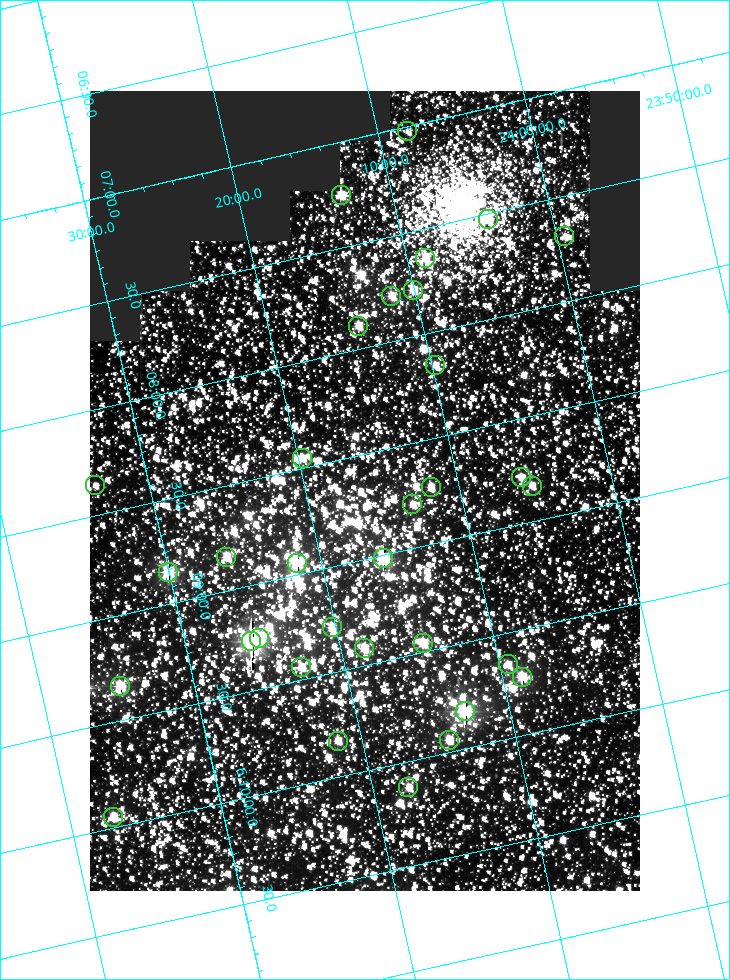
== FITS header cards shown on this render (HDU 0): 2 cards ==
NAXIS1  =                  550
NAXIS2  =                  800

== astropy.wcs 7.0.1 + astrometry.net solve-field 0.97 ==
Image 550 x 800 px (HDU 0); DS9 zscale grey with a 90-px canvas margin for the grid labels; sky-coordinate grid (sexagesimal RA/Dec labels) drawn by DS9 from the SOLVED WCS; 33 Tycho-2 reference stars matched to detected sources circled (green)
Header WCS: RA---TAN/DEC--TAN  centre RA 06:08:40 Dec +24:16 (92.17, +24.27 deg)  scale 3.97 arcsec/px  FOV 36.4' x 53.0'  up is -103 deg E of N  parity normal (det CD < 0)
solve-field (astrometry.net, Tycho-2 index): VERIFIED the header's WCS against the Tycho-2 star catalogue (verified at 3 index scales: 18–31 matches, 0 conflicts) and refined it, rather than solving blind
Solved WCS: RA---TAN-SIP/DEC--TAN-SIP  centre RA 06:08:40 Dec +24:16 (92.17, +24.27 deg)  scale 3.98 arcsec/px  FOV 36.5' x 53.0'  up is -103 deg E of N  parity normal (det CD < 0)
The solver's refit moves the header's centre by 0.11 arcsec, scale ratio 1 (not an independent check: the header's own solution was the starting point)
Tycho-2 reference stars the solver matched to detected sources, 33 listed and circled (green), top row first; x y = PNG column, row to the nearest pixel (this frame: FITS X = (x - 90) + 1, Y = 800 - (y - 91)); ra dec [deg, ICRS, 3 dp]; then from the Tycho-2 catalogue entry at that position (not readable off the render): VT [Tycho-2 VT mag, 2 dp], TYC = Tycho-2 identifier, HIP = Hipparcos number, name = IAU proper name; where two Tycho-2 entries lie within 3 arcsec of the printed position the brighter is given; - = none
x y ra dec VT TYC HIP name
407 131 91.756 +24.135 11.55 1864-383-1 - -
341 195 91.813 +24.222 9.50 1864-951-1 - -
488 219 91.882 +24.069 10.67 1864-1197-1 - -
564 236 91.922 +23.991 11.04 1864-773-1 - -
425 258 91.910 +24.147 9.81 1864-677-1 - -
413 290 91.945 +24.168 9.83 1864-545-1 - -
391 296 91.946 +24.193 9.49 1864-879-1 - -
358 326 91.972 +24.235 9.87 1864-607-1 - -
435 365 92.040 +24.163 9.97 1864-387-1 - -
302 458 92.113 +24.329 10.09 1877-692-1 - -
521 477 92.195 +24.097 9.91 1877-1306-1 - -
95 485 92.090 +24.558 11.22 1868-1493-1 - -
532 486 92.208 +24.088 10.02 1877-898-1 - -
431 487 92.182 +24.197 9.90 1877-42-1 - -
412 504 92.198 +24.221 10.14 1877-234-1 - -
226 557 92.210 +24.434 9.33 1881-345-1 - -
383 558 92.254 +24.266 8.73 1877-224-1 - -
297 563 92.236 +24.360 8.19 1877-300-1 29148 -
168 572 92.212 +24.501 8.67 1881-93-1 - -
332 627 92.321 +24.338 9.42 1877-884-1 - -
259 638 92.315 +24.419 9.14 1881-15-1 - -
251 641 92.316 +24.428 7.55 1881-1595-1 - -
423 643 92.364 +24.244 8.80 1877-1589-1 - -
364 648 92.355 +24.308 9.21 1877-702-1 - -
508 664 92.412 +24.157 10.23 1877-766-1 - -
301 667 92.360 +24.380 9.69 1881-496-1 - -
522 677 92.431 +24.145 8.75 1877-16-1 - -
120 686 92.334 +24.580 8.60 1881-81-1 - -
465 711 92.456 +24.215 7.57 1877-1484-1 - -
449 740 92.485 +24.239 9.49 1877-1276-1 - -
338 741 92.457 +24.359 9.75 1877-1432-1 - -
408 787 92.531 +24.294 10.40 1877-334-1 - -
113 817 92.487 +24.619 9.38 1881-1542-1 - -